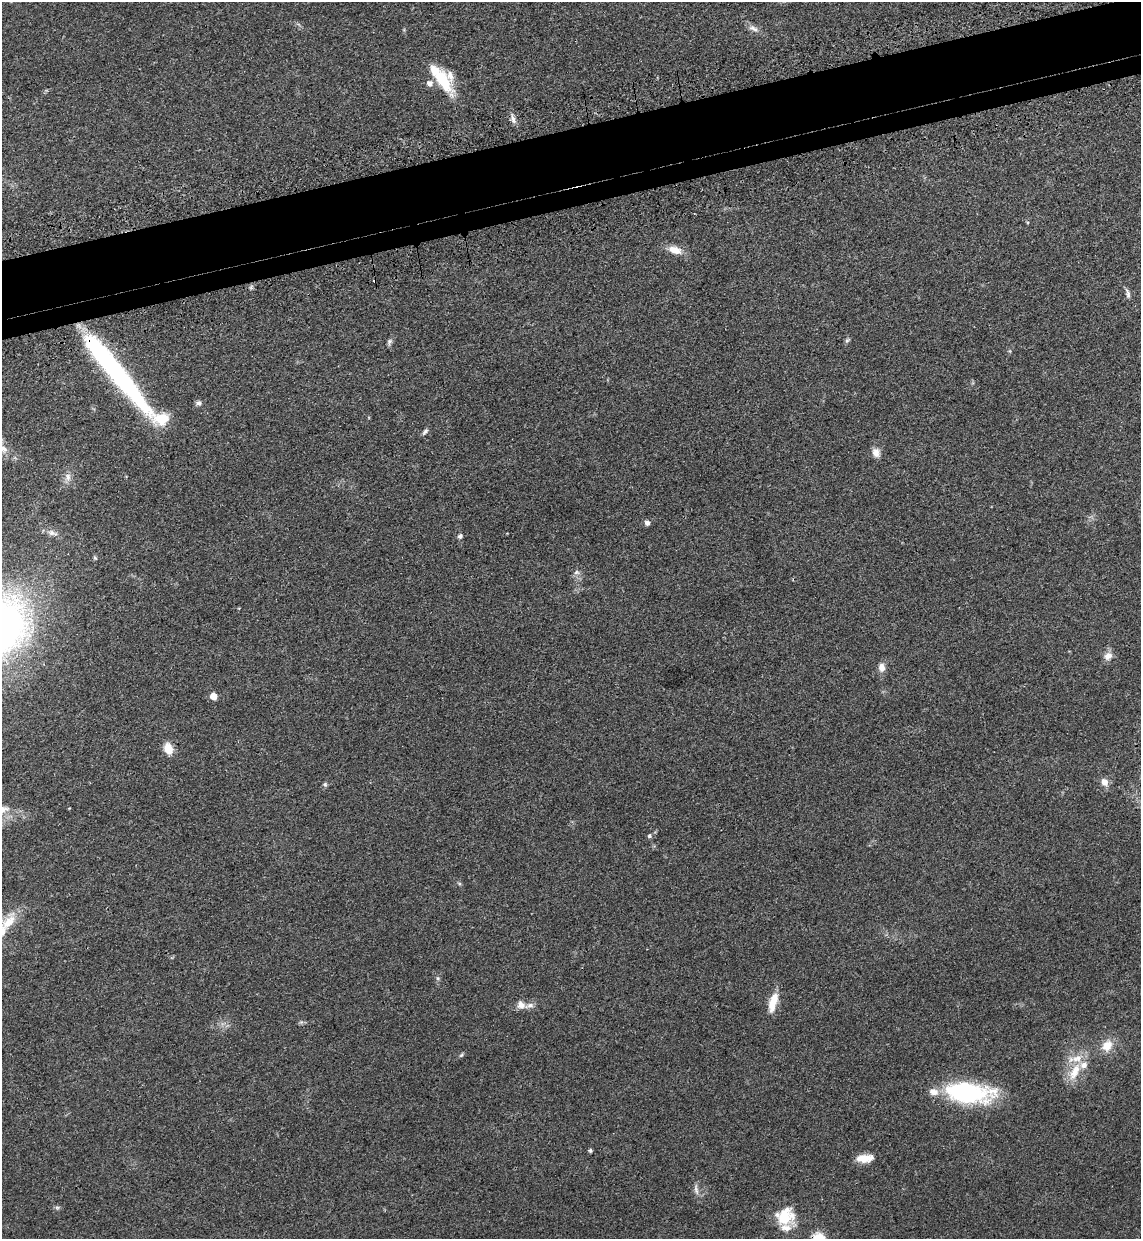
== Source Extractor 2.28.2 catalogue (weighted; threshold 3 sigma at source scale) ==
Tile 10 of 4 x 4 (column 2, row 3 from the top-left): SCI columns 1338-2476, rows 1309-2545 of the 5070 x 5089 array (HDU 1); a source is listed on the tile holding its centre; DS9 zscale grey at full resolution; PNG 1143 x 1241 px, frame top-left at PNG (2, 2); no overlay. Shown black and unused: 6% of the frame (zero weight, under 3 of 4 exposures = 6% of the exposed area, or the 3 px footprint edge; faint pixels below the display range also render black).
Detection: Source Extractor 2.28.2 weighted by HDU 2 'WHT'; one run over the whole footprint, this tile lists its part. Background 0.0412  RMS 0.0064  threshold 0.029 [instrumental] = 3 sigma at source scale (4.5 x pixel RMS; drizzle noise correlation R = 1.50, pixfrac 1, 0.05/0.05 arcsec/px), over >= 5 px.
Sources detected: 51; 1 cosmic-ray / hot-pixel residue — not listed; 10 inside a brighter listed object's ellipse — not listed separately; the other 40 listed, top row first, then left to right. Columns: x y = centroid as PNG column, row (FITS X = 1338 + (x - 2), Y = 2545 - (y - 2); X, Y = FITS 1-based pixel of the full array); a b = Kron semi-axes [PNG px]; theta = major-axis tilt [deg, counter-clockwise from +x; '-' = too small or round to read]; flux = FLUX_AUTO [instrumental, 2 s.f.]
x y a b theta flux
753 28 14 6 -24 3.3
443 81 31 16 -62 23
513 119 13 5 -76 2.6
675 250 18 9 -19 7.3
1128 294 15 4 -77 2.1
389 341 9 5 76 1.6
847 341 7 4 3 0.95
115 371 104 15 -51 140
199 403 7 6 - 1.7
425 432 10 5 49 1.5
4 449 10 7 -45 4.1
876 453 12 9 -78 4.2
68 477 10 7 -89 2.9
647 523 6 6 - 2.2
52 533 15 7 -17 3.4
460 536 6 5 - 1.4
95 558 6 4 -45 0.82
576 572 8 6 3 1.8
1108 656 12 9 37 4.2
881 667 12 8 -84 4
213 696 6 5 - 7.2
168 749 12 9 -74 8
1104 782 10 8 -58 3.9
325 784 6 5 - 1
2 809 16 9 14 6.3
649 836 6 5 - 1.2
9 922 27 13 43 13
438 978 6 4 72 0.92
773 1002 25 9 74 10
521 1005 10 9 - 4.2
1107 1046 14 11 55 8.3
461 1055 7 4 44 0.92
1075 1072 27 11 64 13
968 1092 51 21 -6 71
590 1150 5 4 - 1
865 1158 18 8 4 9
696 1189 14 5 -81 2.6
57 1207 7 4 0 1.1
785 1216 23 19 29 18
818 1238 7 6 - 30
Overlapping masked pixels (flux is a lower limit): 2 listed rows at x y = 115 371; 818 1238
Isophote crosses this tile's border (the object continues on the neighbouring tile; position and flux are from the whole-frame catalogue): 2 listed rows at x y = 2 809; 818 1238